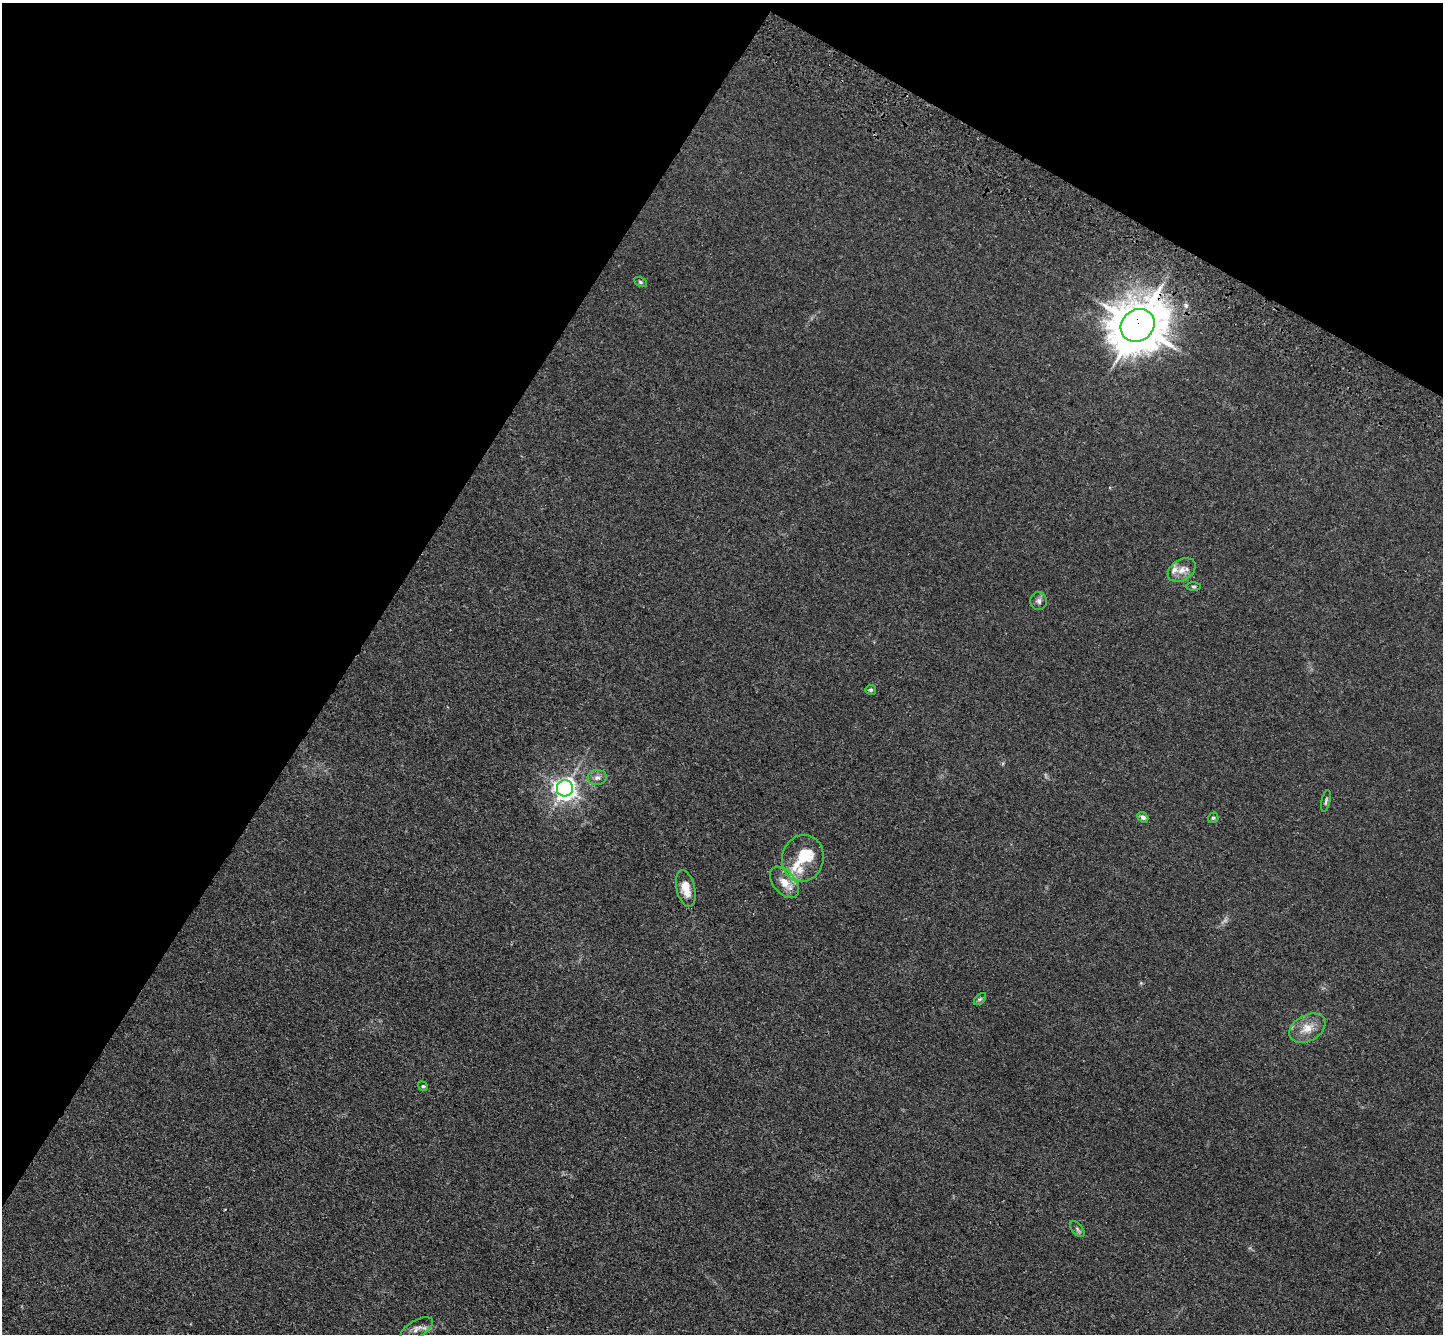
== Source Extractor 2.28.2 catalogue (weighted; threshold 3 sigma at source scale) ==
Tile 2 of 4 x 4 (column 2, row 1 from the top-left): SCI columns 1510-2950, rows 4385-5716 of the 5900 x 5969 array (HDU 1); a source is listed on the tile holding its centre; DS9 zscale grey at full resolution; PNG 1445 x 1336 px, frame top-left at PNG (2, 3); each listed source drawn as its Kron ellipse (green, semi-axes under 4 px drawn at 4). Shown black and unused: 31% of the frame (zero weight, under 3 of 4 exposures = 6% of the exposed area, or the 3 px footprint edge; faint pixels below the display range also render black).
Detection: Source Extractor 2.28.2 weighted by HDU 2 'WHT'; one run over the whole footprint, this tile lists its part. Background 0.0123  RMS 0.0047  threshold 0.021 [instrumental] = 3 sigma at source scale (4.5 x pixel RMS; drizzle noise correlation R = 1.50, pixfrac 1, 0.05/0.05 arcsec/px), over >= 5 px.
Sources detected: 23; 4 inside a brighter listed object's ellipse — not listed separately; the other 19 listed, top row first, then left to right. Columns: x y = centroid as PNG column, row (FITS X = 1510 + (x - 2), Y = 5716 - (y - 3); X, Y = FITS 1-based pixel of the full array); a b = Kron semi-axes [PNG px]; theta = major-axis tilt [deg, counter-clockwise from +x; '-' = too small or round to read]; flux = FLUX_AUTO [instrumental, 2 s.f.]
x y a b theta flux
640 282 7 4 -27 0.72
1138 325 18 15 38 1800
1182 570 15 10 32 4.5
1194 587 7 3 -1 0.64
1039 601 9 8 - 1.7
871 690 5 5 - 0.81
597 778 9 7 3 2.1
565 788 8 8 - 240
1326 801 11 3 78 0.87
1143 817 6 4 -40 1.6
1213 818 5 5 - 0.66
803 858 24 20 76 14
784 882 18 11 -50 6.5
686 888 19 9 -77 7.2
980 999 7 4 44 0.82
1307 1028 19 13 28 6.6
423 1086 5 4 - 0.59
1077 1229 9 5 -49 1.1
417 1329 18 8 29 2.9
Overlapping masked pixels (flux is a lower limit): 1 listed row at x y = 1138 325